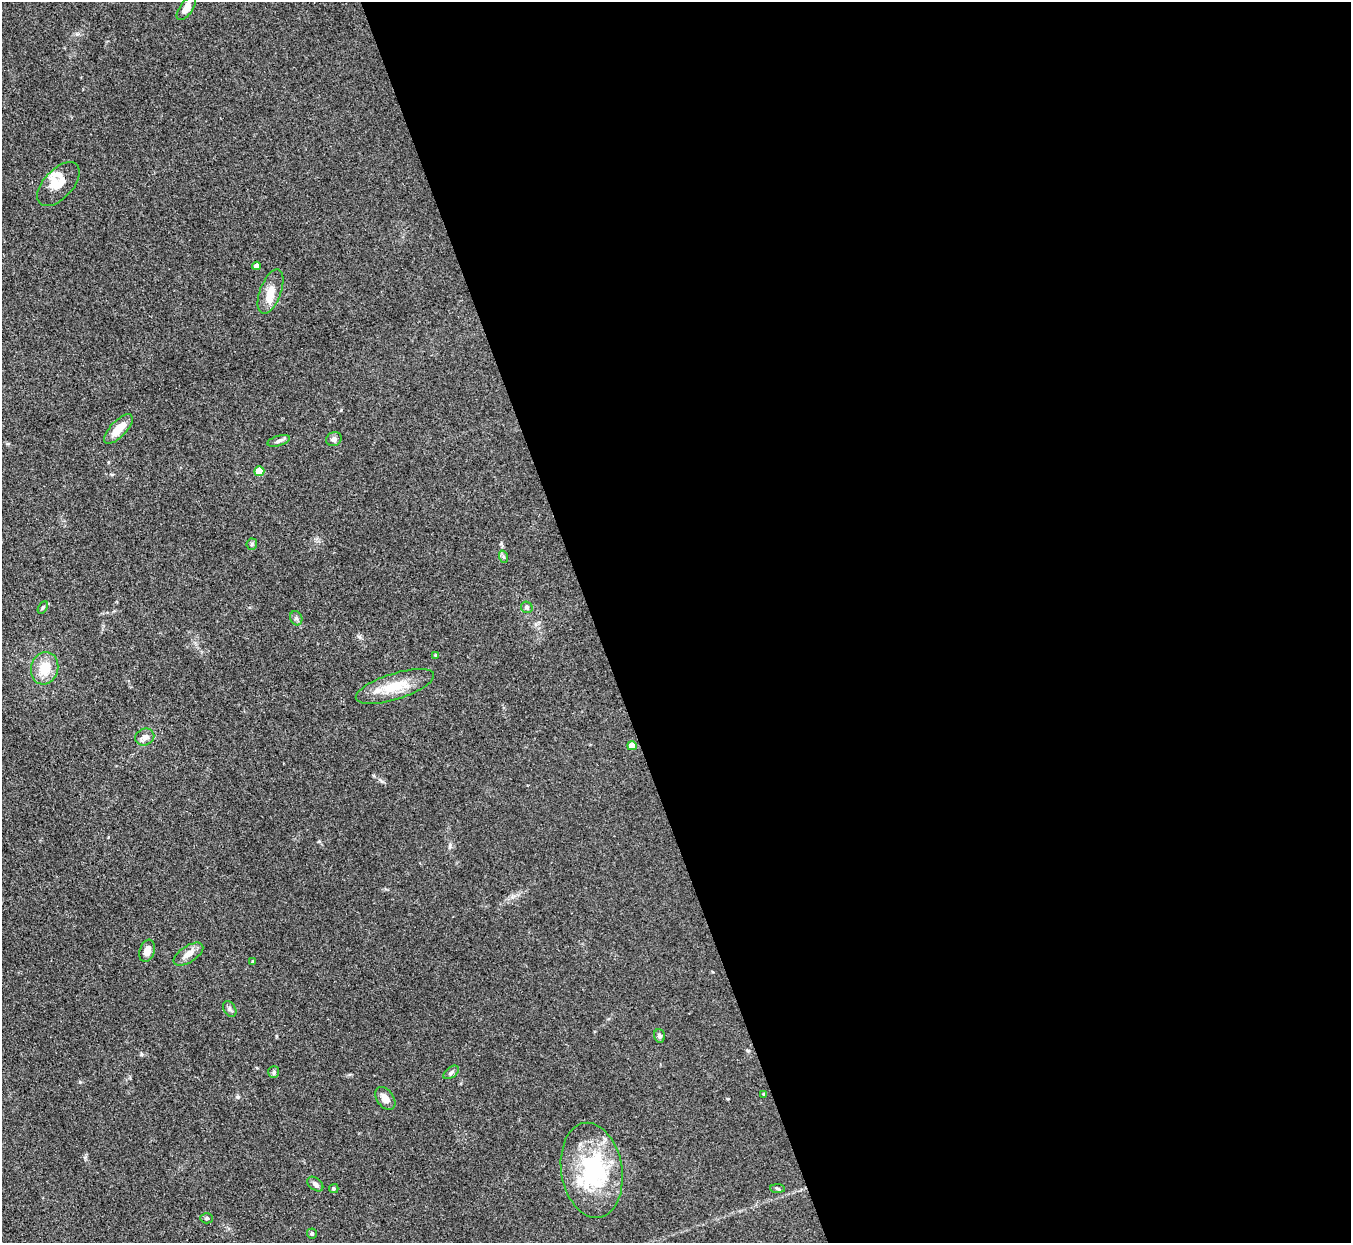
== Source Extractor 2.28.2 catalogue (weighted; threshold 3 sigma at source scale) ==
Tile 8 of 4 x 4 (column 4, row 2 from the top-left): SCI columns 4051-5399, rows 2757-3997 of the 5401 x 5387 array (HDU 1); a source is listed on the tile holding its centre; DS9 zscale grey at full resolution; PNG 1353 x 1245 px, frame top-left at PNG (2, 2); each listed source drawn as its Kron ellipse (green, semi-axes under 4 px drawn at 4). Shown black and unused: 56% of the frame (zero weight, under 3 of 4 exposures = <1% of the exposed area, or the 3 px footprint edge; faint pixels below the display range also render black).
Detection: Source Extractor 2.28.2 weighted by HDU 2 'WHT'; one run over the whole footprint, this tile lists its part. Background 0.111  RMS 0.0067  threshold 0.0301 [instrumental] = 3 sigma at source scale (4.5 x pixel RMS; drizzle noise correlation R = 1.50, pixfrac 1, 0.05/0.05 arcsec/px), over >= 5 px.
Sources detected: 37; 2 inside a brighter object's white glare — neither listed nor drawn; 2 inside a brighter listed object's ellipse — not listed separately; the other 33 listed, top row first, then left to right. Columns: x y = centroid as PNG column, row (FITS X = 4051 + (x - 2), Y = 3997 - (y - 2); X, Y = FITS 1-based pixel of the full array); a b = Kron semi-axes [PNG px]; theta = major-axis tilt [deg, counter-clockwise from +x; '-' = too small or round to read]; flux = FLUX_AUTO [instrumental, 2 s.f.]
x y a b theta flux
186 8 14 6 54 5.3
58 184 27 14 47 13
256 266 4 4 - 3
271 291 23 10 69 9.4
118 429 19 8 47 11
334 439 8 7 - 1.9
279 441 11 5 17 2
259 471 5 5 - 17
252 544 6 5 - 1.1
504 557 6 4 -70 1.1
43 607 7 4 58 0.92
527 607 6 5 - 1.8
296 618 7 6 - 1.6
436 655 4 3 - 0.8
45 668 16 13 74 13
395 686 41 13 18 19
145 737 10 8 22 3.2
632 746 5 4 - 10
147 951 11 7 71 5.4
188 954 17 8 33 5.4
253 962 4 3 - 0.92
230 1009 8 5 -57 1.6
659 1036 6 5 - 1.5
274 1072 6 5 - 1.1
451 1072 9 5 38 1.7
764 1094 4 3 - 0.85
385 1098 13 8 -54 5.3
592 1170 48 30 -81 66
315 1184 9 6 -39 2.4
778 1188 7 3 -3 1.1
334 1189 4 4 - 0.99
207 1218 6 5 - 1.2
312 1234 5 5 - 1.3
Unlisted compact peaks at least as high as the median listed source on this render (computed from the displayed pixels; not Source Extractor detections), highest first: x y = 450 846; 80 1082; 141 1054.